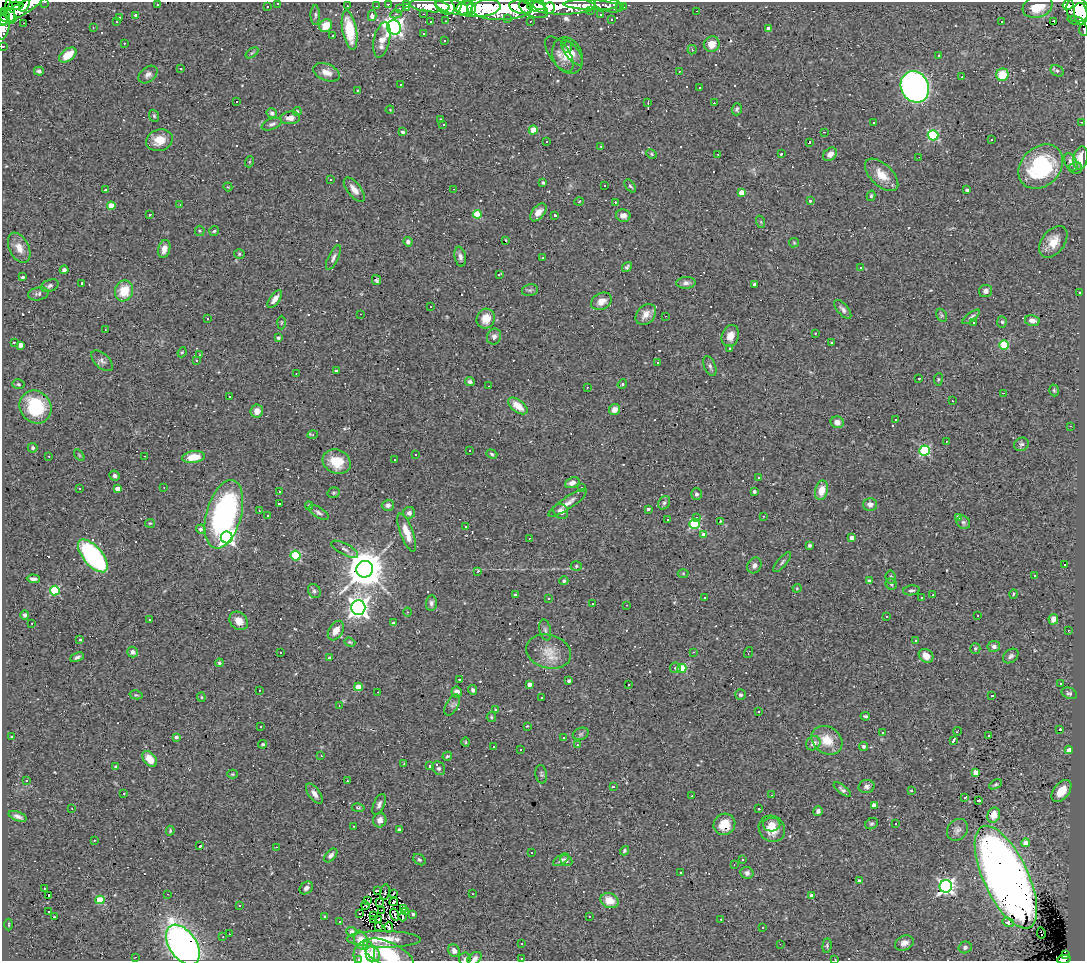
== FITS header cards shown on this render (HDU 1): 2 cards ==
NAXIS1  =                 1083
NAXIS2  =                  959

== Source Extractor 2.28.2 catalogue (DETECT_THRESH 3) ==
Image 1083 x 959 px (HDU 1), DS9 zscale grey, 1 PNG px = 1 image px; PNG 1087 x 963 px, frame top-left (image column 1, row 959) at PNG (2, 2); each listed source drawn as its Kron ellipse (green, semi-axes under 4 px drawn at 4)
Background 0.755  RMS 0.069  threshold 0.208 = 3 sigma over >= 5 px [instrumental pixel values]
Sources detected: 562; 3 with non-positive FLUX_AUTO (blend fragments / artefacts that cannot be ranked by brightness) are neither listed nor drawn; of the other 559, the 500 brightest by FLUX_AUTO listed and drawn (59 fainter detections omitted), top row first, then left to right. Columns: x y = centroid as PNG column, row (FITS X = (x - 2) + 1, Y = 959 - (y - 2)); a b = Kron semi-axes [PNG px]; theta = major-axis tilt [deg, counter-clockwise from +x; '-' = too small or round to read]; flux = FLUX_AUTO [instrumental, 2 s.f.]
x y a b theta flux
45 2 3 2 - 13
278 3 3 2 - 10
388 4 3 2 - 25
407 4 4 3 - 40
24 5 7 3 52 210
157 5 3 3 - 120
445 5 10 8 -37 850
591 5 27 5 -2 270
609 5 14 7 -13 140
1068 5 5 4 - 480
16 6 7 4 3 100
267 6 3 3 - 9.3
347 6 3 2 - 5
376 6 3 2 - 8.4
429 6 20 6 -5 950
539 6 6 4 -3 370
561 6 34 8 -1 1400
452 7 16 7 -14 1200
520 7 11 6 -14 970
620 7 3 2 - 6.5
623 7 3 2 - 6.1
1038 7 15 10 18 110
400 8 3 2 - 5.4
407 8 4 2 - 10
478 8 22 9 4 2000
549 8 6 5 - 430
466 9 8 6 62 580
471 9 6 3 76 370
502 9 30 11 2 3600
533 9 15 8 -21 1100
1077 10 12 11 - 1400
5 11 4 3 - 51
10 11 12 4 -81 310
18 11 29 6 29 1000
590 11 3 2 - 4.1
697 11 3 2 - 7.7
396 14 5 4 - 10
423 14 3 2 - 6.5
1081 14 11 6 -81 770
136 15 3 3 - 13
315 15 10 4 -89 10
601 15 3 2 - 5.8
8 16 9 6 -20 530
372 16 5 3 - 30
119 18 3 3 - 8.9
508 18 3 3 - 8.1
611 19 2 2 - 3.8
3 20 5 3 - 220
1076 20 8 3 -15 58
446 21 3 2 - 5.9
530 21 3 2 - 7.8
1054 21 3 2 - 50
117 22 3 2 - 5.4
431 22 3 2 - 7.8
1001 22 3 3 - 30
24 23 3 2 - 29
4 26 14 6 79 410
326 26 7 6 - 71
93 27 3 3 - 4.1
394 27 7 7 - 2100
768 28 4 4 - 28
350 30 20 7 -80 130
1084 30 6 2 -84 14
423 33 3 2 - 7.8
333 36 3 2 - 6.1
382 40 18 8 78 56
444 40 3 3 - 16
124 43 3 2 - 8.6
712 44 8 7 - 52
3 46 3 2 - 14
567 47 6 4 88 8.4
692 50 4 4 - 5.3
252 53 7 3 36 6.6
572 53 15 6 -53 27
559 54 20 9 -55 37
68 55 10 6 36 95
939 55 3 2 - 8
568 56 19 14 -65 70
181 69 3 2 - 13
39 71 5 4 - 10
679 71 3 2 - 26
1057 71 7 5 -30 9.7
326 72 14 8 -21 40
148 74 10 7 40 19
1002 75 6 6 - 130
962 77 3 2 - 13
401 85 3 3 - 64
915 87 16 13 -63 2400
699 88 3 3 - 16
358 90 3 3 - 48
236 101 3 2 - 15
648 102 3 2 - 6.2
714 103 3 3 - 4.7
737 109 6 5 - 9.4
390 110 4 3 - 3.8
297 111 4 4 - 15
272 113 5 5 - 13
154 116 6 4 -69 7.6
290 118 10 6 5 31
441 120 3 3 - 12
874 122 3 3 - 7.5
1081 122 2 2 - 3.6
272 124 11 5 21 14
443 125 3 2 - 16
533 130 4 4 - 110
403 132 4 3 - 12
824 132 3 2 - 7.9
933 135 5 5 - 390
159 140 13 10 16 67
992 140 3 2 - 5.7
546 141 3 3 - 60
810 142 3 2 - 5.5
601 146 3 2 - 4.5
651 154 5 4 - 6
718 154 2 2 - 3.4
781 154 3 2 - 7
830 154 8 6 42 32
919 157 2 2 - 3.7
1081 158 12 7 80 56
249 162 5 3 - 4.5
1071 162 9 6 -63 22
1041 167 25 19 45 420
1076 168 6 6 - 10
882 175 20 11 -44 74
330 180 3 3 - 56
543 183 3 3 - 7.8
605 186 3 3 - 9.2
630 186 7 4 -51 8.9
228 187 4 3 - 3.8
454 189 3 2 - 9.9
105 190 3 3 - 31
354 190 14 6 -52 38
967 190 4 3 - 14
741 192 4 4 - 56
871 196 5 4 - 7.5
579 201 5 3 - 3.8
810 201 4 3 - 7.1
615 202 3 3 - 45
180 205 3 2 - 3.8
111 206 4 4 - 84
538 212 10 6 51 34
477 214 4 4 - 140
149 215 3 2 - 6.1
555 215 3 3 - 9
623 215 7 6 - 25
761 222 6 4 -71 5.5
200 231 5 4 - 6.6
214 231 5 5 - 7
506 241 3 2 - 6
408 242 5 4 - 15
1053 242 18 11 52 69
794 243 5 4 - 5.6
19 248 16 9 -63 46
164 249 9 6 74 35
239 254 5 4 - 6.9
333 257 13 5 64 17
460 257 10 5 -79 18
542 257 3 3 - 280
627 267 5 4 - 9.3
861 267 3 3 - 58
64 270 4 4 - 12
499 274 3 2 - 8.9
23 277 3 3 - 11
376 280 5 4 - 9
82 283 3 2 - 3.6
686 283 10 6 2 18
754 284 3 3 - 9.8
50 286 9 5 22 13
530 290 8 6 12 10
124 291 10 9 - 110
985 291 6 6 - 18
1080 293 3 3 - 36
38 294 10 6 10 14
275 299 10 5 53 30
601 301 11 8 27 36
431 307 3 2 - 5.5
843 309 11 5 -50 16
361 314 3 2 - 18
646 314 12 9 48 47
942 315 7 5 -60 8.8
665 316 3 2 - 22
971 317 10 3 37 11
208 319 3 3 - 66
486 319 10 9 - 67
1032 320 7 5 -14 33
1002 322 5 4 - 7.6
281 323 7 3 89 5
974 323 3 3 - 19
105 330 3 2 - 3.4
815 333 2 2 - 3.5
730 336 11 8 70 44
494 337 8 7 - 18
278 338 4 3 - 13
14 342 3 2 - 77
831 343 3 3 - 89
20 345 4 4 - 17
1004 345 5 4 - 230
729 348 3 3 - 13
182 352 5 4 - 5.5
200 355 4 3 - 4.6
102 361 13 7 -43 20
196 361 3 3 - 43
658 363 3 3 - 10
710 366 10 5 -68 13
336 371 4 3 - 18
296 374 3 2 - 6.4
919 378 3 3 - 14
938 379 6 3 82 4.9
470 382 5 4 - 14
18 384 6 4 -15 7.4
622 384 5 4 - 5.8
489 386 2 2 - 3.6
587 387 2 2 - 3.3
1054 390 6 4 -73 7.1
1003 393 3 2 - 38
229 397 3 3 - 47
952 401 3 2 - 4.2
518 406 11 6 -37 67
36 407 17 15 -54 270
615 410 6 5 - 36
257 411 6 6 - 43
896 420 3 3 - 12
837 422 6 6 - 29
1070 426 3 2 - 13
313 434 5 3 - 4.5
946 441 3 2 - 4.4
1021 444 7 6 - 12
33 448 5 5 - 9.9
469 450 3 3 - 12
925 451 5 5 - 450
492 454 6 4 -20 8.5
79 455 6 3 -54 5.4
415 455 3 2 - 8.8
49 456 3 2 - 7.1
145 456 3 2 - 4.5
193 457 11 6 7 98
394 459 3 3 - 44
337 462 14 12 -27 120
115 476 5 5 - 14
759 477 3 2 - 3.6
572 483 7 5 21 26
164 487 3 2 - 5.5
581 487 3 2 - 8
79 488 3 3 - 6.3
117 488 4 4 - 42
822 490 10 6 77 66
754 491 3 3 - 13
279 492 3 3 - 210
334 493 6 5 - 9.3
696 494 6 5 - 12
279 503 3 3 - 64
568 503 23 6 34 38
664 503 7 5 61 11
870 504 6 6 - 27
388 505 6 5 - 15
309 506 4 3 - 4.9
648 509 3 3 - 10
259 511 3 2 - 8.3
561 511 8 7 - 31
319 513 11 5 -31 14
409 513 6 6 - 18
224 514 35 17 74 1200
268 515 2 2 - 3.5
763 516 3 3 - 11
959 517 4 4 - 28
697 518 3 3 - 29
667 520 3 3 - 19
720 521 3 2 - 3.4
963 522 7 6 - 10
150 523 5 4 - 5.6
694 524 5 5 - 320
466 527 3 3 - 9.7
201 529 5 4 - 16
407 533 20 6 -69 59
703 535 4 4 - 26
227 537 6 6 - 1300
529 538 3 2 - 11
852 538 4 4 - 33
809 545 3 3 - 12
345 549 15 5 -27 20
296 555 5 5 - 280
93 556 20 9 -50 890
782 562 12 5 50 13
754 565 8 6 61 19
1064 565 3 3 - 83
576 566 5 5 - 6.9
365 569 8 8 - 15000
478 571 3 3 - 7.6
683 573 5 3 - 4.5
1034 576 3 2 - 13
891 577 6 5 - 9
33 579 6 3 -4 13
564 581 4 4 - 12
869 581 3 3 - 16
891 584 6 5 - 8.6
797 588 4 4 - 5
911 590 8 5 6 11
55 591 5 5 - 290
314 591 7 6 - 12
1013 594 5 3 - 4.8
515 595 4 3 - 7.3
933 595 3 2 - 8.9
549 598 3 3 - 8.2
704 598 2 2 - 4.1
921 598 3 3 - 33
431 603 8 5 85 15
593 603 3 3 - 28
627 605 3 2 - 7.8
358 608 7 7 - 3000
407 612 4 3 - 3.5
25 615 5 4 - 8.7
978 615 3 3 - 47
886 616 3 3 - 7.2
1053 619 5 5 - 25
150 620 3 3 - 6.4
239 621 10 8 -46 47
32 623 3 2 - 6.7
394 623 3 3 - 12
545 630 10 5 -78 13
1068 630 3 2 - 8.1
336 631 11 7 58 48
80 640 3 3 - 11
915 641 3 3 - 5
350 642 6 4 -21 6.2
994 646 6 5 - 15
975 648 5 5 - 7.4
133 652 5 5 - 21
280 652 3 3 - 24
549 652 23 16 -15 87
693 652 3 2 - 5.5
748 652 6 2 72 4.9
926 656 8 6 -37 49
1011 656 9 6 40 14
77 657 7 3 21 10
330 658 4 3 - 17
219 663 4 4 - 9
675 668 5 5 - 10
682 669 4 4 - 210
459 679 3 2 - 4.1
569 681 3 3 - 10
1061 683 3 3 - 13
529 684 4 3 - 37
629 684 3 3 - 15
358 687 4 4 - 100
259 690 2 2 - 3.6
473 690 5 4 - 12
378 692 3 2 - 5.5
457 692 5 5 - 25
1069 693 8 5 -21 11
136 695 6 4 -14 6
740 695 5 5 - 9.5
992 696 3 3 - 20
201 697 4 4 - 5.3
542 698 3 3 - 11
452 705 11 6 60 15
339 706 4 4 - 4.3
495 710 4 3 - 4.2
759 712 3 3 - 9.2
865 716 5 3 - 8.4
491 717 5 4 - 5.9
527 726 3 2 - 4.7
260 727 3 2 - 5.5
1060 729 3 3 - 8.8
957 731 4 2 - 5.4
882 733 3 3 - 42
581 734 8 6 22 11
988 736 3 3 - 19
12 737 3 2 - 5.7
176 737 4 3 - 14
563 737 3 2 - 6.7
827 740 16 13 -35 96
954 740 4 3 - 30
466 742 5 4 - 5.6
813 743 8 6 36 28
263 744 4 3 - 6.5
577 745 3 3 - 13
493 746 3 3 - 31
863 746 4 4 - 9.5
520 749 3 2 - 6.5
1069 750 4 4 - 35
321 756 4 3 - 4.7
447 756 5 3 - 6.5
150 759 9 6 -50 60
404 763 3 2 - 6
430 766 3 3 - 18
116 767 4 3 - 11
439 768 7 6 - 14
976 772 4 4 - 84
232 774 5 4 - 5.5
541 774 9 5 -80 9.8
27 780 3 3 - 18
347 781 3 2 - 7.8
996 784 7 4 29 6.8
866 786 8 6 12 16
613 787 3 3 - 74
842 790 10 4 -37 13
911 790 3 2 - 3.9
1061 791 12 7 50 81
123 793 3 3 - 90
314 794 12 5 -54 27
771 795 3 2 - 12
692 796 3 3 - 9
964 798 4 3 - 35
979 800 4 3 - 6.4
379 804 11 5 66 18
874 805 4 3 - 43
358 808 6 4 -10 6.5
72 809 3 2 - 3.4
759 809 3 3 - 60
818 811 5 4 - 15
994 815 8 6 69 59
18 816 9 4 -20 16
380 820 7 6 - 27
724 824 11 10 - 81
772 824 8 7 - 36
871 824 6 5 - 8.6
896 824 3 3 - 13
353 826 2 2 - 3.5
772 829 14 12 -47 75
399 830 4 3 - 9.2
957 830 12 9 51 23
170 831 5 3 - 5.8
94 840 3 2 - 10
1026 843 4 4 - 51
200 846 3 3 - 11
276 847 3 2 - 4.3
624 851 5 4 - 7.5
531 853 3 3 - 94
331 855 8 5 47 15
419 860 7 5 -38 9.3
561 860 9 4 33 13
566 860 6 5 - 16
742 860 3 2 - 4.1
734 864 3 2 - 4.5
681 872 3 3 - 11
747 873 6 6 - 18
1006 877 56 22 -65 6400
859 881 3 3 - 16
946 886 6 6 - 1500
44 888 2 2 - 4.2
306 888 7 5 39 16
378 891 4 2 - 11
385 892 8 5 83 6.3
393 893 3 2 - 5.3
168 894 3 2 - 6
473 894 3 2 - 7.8
811 895 4 4 - 18
49 896 3 3 - 27
100 900 5 4 - 200
368 900 3 2 - 6.3
610 901 9 7 -24 76
394 902 4 2 - 5.9
379 903 3 2 - 3.4
365 905 4 2 - 3.6
240 906 3 3 - 38
403 908 4 3 - 3.6
382 910 3 2 - 4.1
49 911 3 3 - 8.4
406 912 3 2 - 4.2
360 914 3 2 - 7
413 914 4 3 - 14
374 915 3 2 - 4.3
394 915 6 3 -72 4.9
325 916 3 3 - 5.4
589 916 3 2 - 4.4
55 917 3 2 - 80
403 917 4 3 - 3.4
721 919 3 2 - 5.5
374 920 3 2 - 4.1
379 920 3 2 - 4.9
340 922 3 3 - 17
1008 923 6 4 -19 32
9 924 6 3 90 3.9
378 926 3 2 - 5.2
389 927 5 3 - 8.3
763 928 3 3 - 7.6
352 932 5 5 - 22
1041 933 6 3 -80 31
229 934 2 2 - 3.4
223 937 3 2 - 6.8
384 939 37 8 -1 130
361 940 9 6 -71 74
904 943 10 7 23 27
521 944 2 2 - 3.4
780 944 3 2 - 4.3
183 945 22 13 -55 2800
827 946 7 4 84 7.7
965 947 7 5 16 15
454 951 6 5 - 23
373 954 8 7 - 36
388 954 27 12 -25 220
364 955 14 10 85 100
1065 955 4 4 - 210
135 957 3 2 - 3.8
475 958 8 5 38 18
521 958 3 3 - 6.2
359 959 3 2 - 23
465 959 6 6 - 9.1
835 959 3 2 - 5.8
1064 959 7 3 7 360
At the frame edge (FLAGS 8, measured only in part): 12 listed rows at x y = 45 2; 278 3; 3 20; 4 26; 1084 30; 3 46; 388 954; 475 958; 359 959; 465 959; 835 959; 1064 959
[59 fainter detections neither listed nor drawn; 3 non-positive-flux detections neither listed nor drawn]